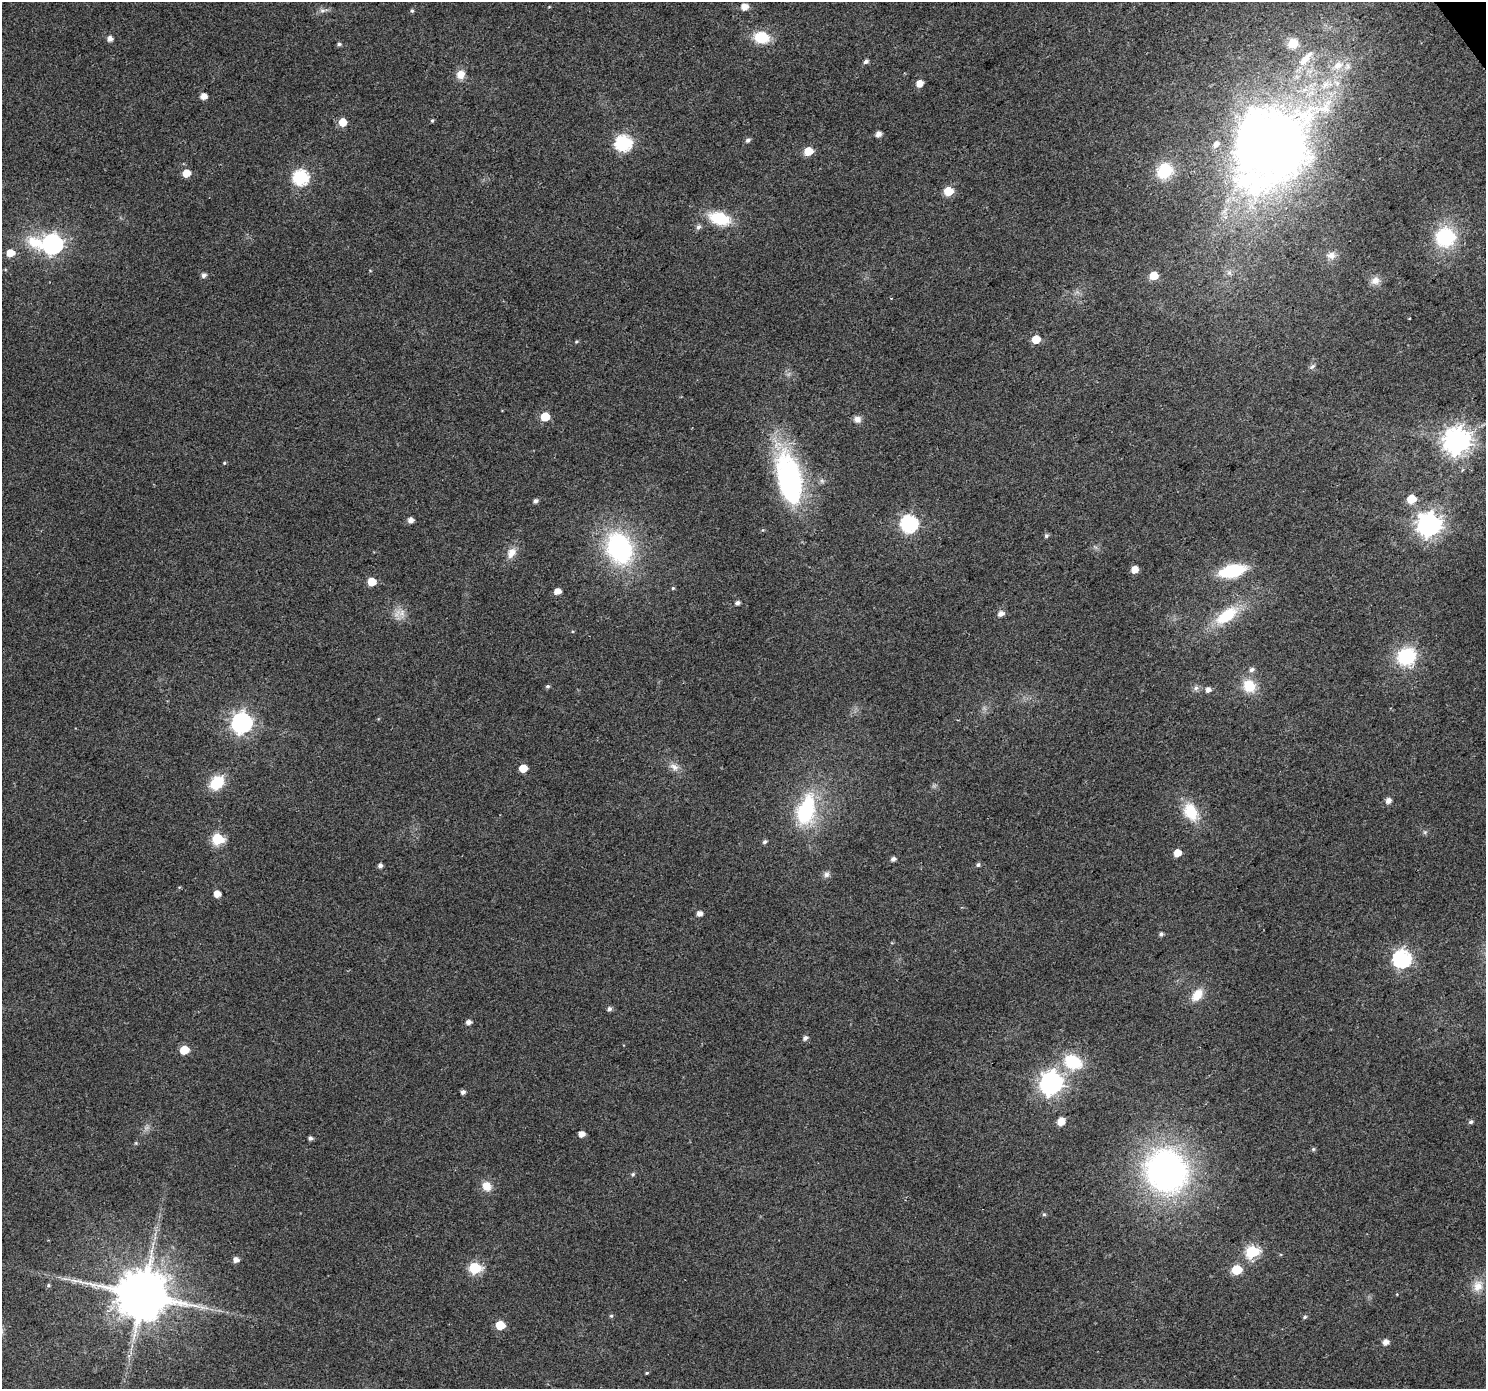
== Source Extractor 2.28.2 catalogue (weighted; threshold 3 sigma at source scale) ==
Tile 10 of 4 x 4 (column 2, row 3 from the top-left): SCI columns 1488-2971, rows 1577-2963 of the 5938 x 5863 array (HDU 1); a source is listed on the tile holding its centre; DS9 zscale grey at full resolution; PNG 1488 x 1391 px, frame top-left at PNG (2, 2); no overlay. Shown black and unused: <1% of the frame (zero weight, under 2 of 3 exposures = <1% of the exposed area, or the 3 px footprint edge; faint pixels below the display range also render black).
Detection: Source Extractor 2.28.2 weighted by HDU 2 'WHT'; one run over the whole footprint, this tile lists its part. Background 0.0767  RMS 0.0077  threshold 0.0348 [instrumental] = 3 sigma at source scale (4.5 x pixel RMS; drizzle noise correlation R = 1.50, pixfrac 1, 0.0396/0.0396 arcsec/px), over >= 5 px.
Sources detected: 118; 1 too faint to see at this stretch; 2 inside a brighter object's white glare — not listed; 2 inside a brighter listed object's ellipse — not listed separately; the other 113 listed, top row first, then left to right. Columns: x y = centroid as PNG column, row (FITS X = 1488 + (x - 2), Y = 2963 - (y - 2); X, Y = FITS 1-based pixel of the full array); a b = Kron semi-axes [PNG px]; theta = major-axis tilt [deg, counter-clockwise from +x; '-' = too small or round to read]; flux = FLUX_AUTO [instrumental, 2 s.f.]
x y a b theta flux
744 7 6 5 - 8.2
323 10 14 6 7 3.3
412 11 6 4 -89 1.3
761 37 14 11 -9 26
110 38 5 5 - 4.5
339 44 5 4 - 1.6
1293 44 12 11 - 15
1305 58 24 11 50 16
866 61 5 4 - 2.6
1338 65 17 11 36 12
460 74 11 10 - 7.4
919 83 5 5 - 8.6
203 96 5 5 - 7.1
432 121 5 3 - 1.1
342 122 6 5 - 14
878 134 5 5 - 4.6
748 140 6 5 - 2.1
624 143 7 7 - 180
808 151 6 5 - 18
1270 153 99 63 46 660
1164 171 15 13 40 34
186 173 6 5 - 13
301 177 7 7 - 150
948 191 6 5 - 29
719 218 20 12 -16 36
698 227 8 6 52 2.5
1445 237 20 19 - 52
52 244 12 8 -5 340
10 253 6 6 - 12
1331 255 12 10 0 5.4
203 275 6 5 - 2.8
1153 276 6 5 - 19
1375 281 12 10 26 5.8
1036 339 5 5 - 17
576 341 5 4 - 0.96
1312 366 10 5 37 2
545 417 6 5 - 24
857 419 8 8 - 4.5
1457 441 9 9 - 880
224 463 5 4 - 0.91
789 479 64 27 -77 150
1411 499 6 5 - 23
535 501 5 4 - 2.5
410 520 5 5 - 4.5
909 524 7 7 - 220
1429 525 9 8 - 630
1046 536 5 5 - 1.7
619 548 33 26 -66 120
511 553 16 11 56 7.9
1134 570 5 5 - 9.2
1232 571 21 10 13 56
372 582 5 5 - 18
673 588 5 4 - 0.97
557 591 5 5 - 7.3
737 603 5 5 - 2.6
402 613 13 10 77 7
1001 614 6 5 - 4.8
1227 615 32 15 37 34
1406 656 18 16 35 47
1251 670 7 6 - 2.6
548 686 5 5 - 1.5
1249 686 16 14 -47 19
1196 688 7 6 - 2.3
1208 690 6 5 - 3.9
242 723 8 8 - 400
674 767 14 9 -30 5.6
523 768 6 5 - 15
217 783 16 12 45 24
1388 801 5 5 - 4.8
806 810 39 21 75 66
1191 812 24 16 -59 24
1425 832 6 5 - 1.3
218 839 6 6 - 69
765 842 5 4 - 1.8
1177 853 5 5 - 11
893 859 4 4 - 3.2
978 865 5 5 - 1.5
380 866 5 5 - 2.9
826 874 9 7 29 2.8
217 894 5 5 - 8.1
699 914 5 5 - 4.8
1161 934 5 5 - 2
1402 959 7 7 - 250
1197 995 15 10 51 13
609 1009 6 5 - 2.2
468 1022 5 5 - 3.8
805 1038 6 5 - 2.7
184 1050 6 5 - 19
1073 1062 17 13 -22 37
1051 1083 9 8 - 540
463 1092 4 4 - 2.6
1061 1121 7 5 63 12
1471 1122 6 5 - 1.8
582 1134 5 5 - 5.5
310 1138 5 4 - 2.3
1313 1149 6 5 - 1.1
1166 1171 40 37 -55 290
633 1174 6 5 - 1.4
487 1186 12 11 - 8.8
1044 1214 5 5 - 1.2
1252 1251 7 6 - 91
236 1260 5 5 - 4.5
475 1268 7 6 - 71
1237 1270 6 5 - 35
65 1279 7 4 -19 2
48 1285 5 5 - 1.3
1478 1286 16 13 67 10
143 1295 15 13 2 4900
611 1316 5 5 - 1.1
1305 1317 6 4 28 1.3
500 1325 6 5 - 23
1385 1342 6 5 - 5
647 1373 4 3 - 0.9